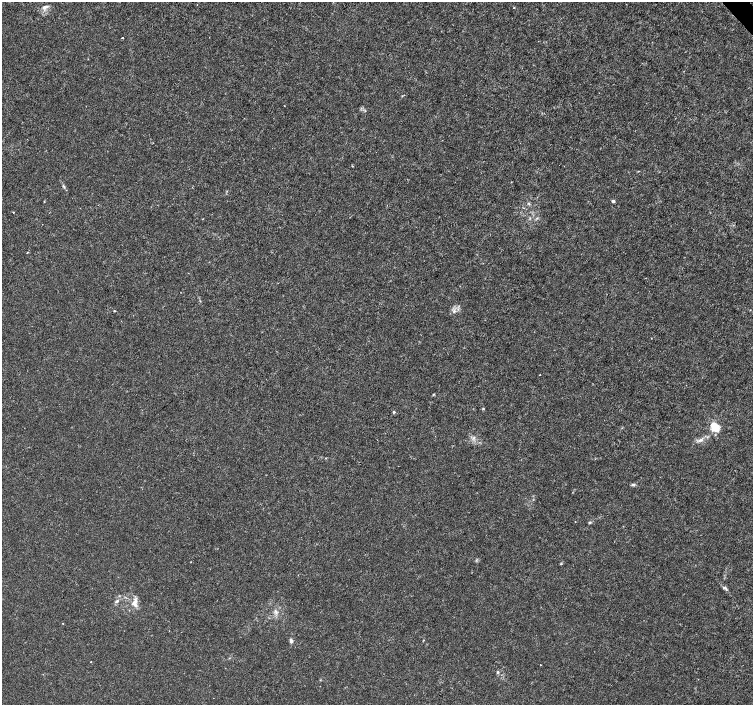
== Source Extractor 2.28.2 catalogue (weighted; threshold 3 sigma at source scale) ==
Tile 10 of 4 x 4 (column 2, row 3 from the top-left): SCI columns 1508-3009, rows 1616-3020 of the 6012 x 5974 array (HDU 1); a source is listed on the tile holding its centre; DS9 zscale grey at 2 x 2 block average (1 PNG px = mean of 2 x 2 image px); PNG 755 x 707 px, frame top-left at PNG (2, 2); no overlay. Shown black and unused: <1% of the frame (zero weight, under 3 of 4 exposures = <1% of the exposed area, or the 3 px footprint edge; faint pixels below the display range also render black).
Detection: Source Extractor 2.28.2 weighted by HDU 2 'WHT'; one run over the whole footprint, this tile lists its part. Background 0.00121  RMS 0.0013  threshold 0.00598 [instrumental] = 3 sigma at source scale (4.5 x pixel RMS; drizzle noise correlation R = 1.50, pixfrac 1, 0.0396/0.0396 arcsec/px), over >= 5 px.
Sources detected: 29; all 29 listed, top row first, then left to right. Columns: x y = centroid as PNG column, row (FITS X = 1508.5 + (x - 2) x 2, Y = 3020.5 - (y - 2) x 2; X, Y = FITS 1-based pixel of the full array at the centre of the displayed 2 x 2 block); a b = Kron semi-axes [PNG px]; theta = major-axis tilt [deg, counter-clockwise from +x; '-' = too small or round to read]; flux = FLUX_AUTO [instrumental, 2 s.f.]
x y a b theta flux
45 7 8 5 17 1.1
514 7 2 2 - 0.19
122 38 2 2 - 0.34
402 96 3 2 - 0.18
64 186 6 2 -50 0.47
613 201 3 3 - 0.62
13 212 2 2 - 0.15
537 218 3 2 - 0.28
27 252 2 2 - 0.17
114 311 3 3 - 0.21
454 311 5 4 - 0.7
540 375 2 2 - 0.14
433 394 4 2 - 0.23
483 409 3 3 - 0.27
394 412 3 3 - 0.34
715 427 7 5 -45 9.1
474 437 4 2 - 0.39
701 440 6 4 8 0.94
633 485 5 3 - 0.54
575 521 2 2 - 0.12
589 522 4 3 - 0.35
724 587 4 4 - 0.71
117 601 5 3 - 0.54
135 603 12 8 80 2.4
63 623 2 2 - 0.15
291 640 6 4 -77 0.73
91 662 2 2 - 0.13
540 665 2 2 - 0.17
497 672 3 3 - 0.4
Diffuse or blended objects may show on this block-average render without a row.